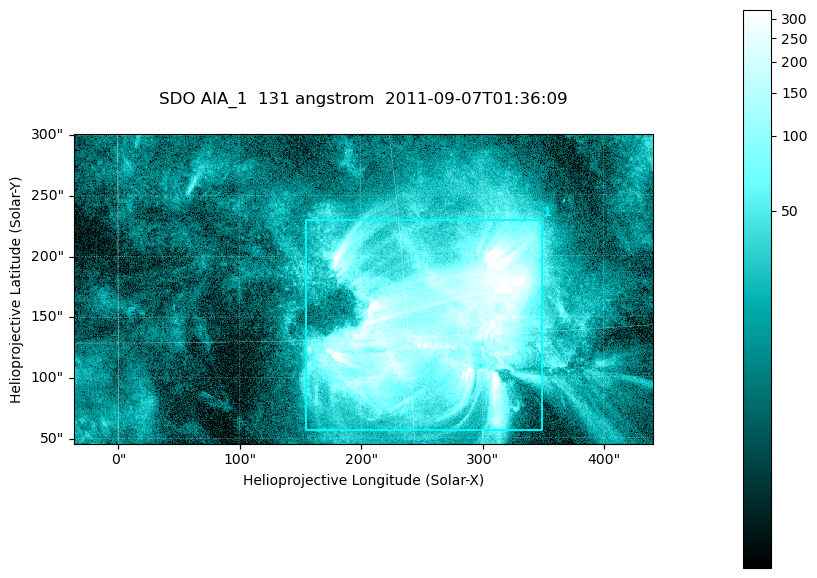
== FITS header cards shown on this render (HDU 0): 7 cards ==
TELESCOP= 'SDO     '           /
INSTRUME= 'AIA_1   '           /
WAVELNTH=                  131 /
WAVEUNIT= 'angstrom'           /
DATE-OBS= '2011-09-07T01:36:09.62' /
CTYPE1  = 'HPLN-TAN'           /
CTYPE2  = 'HPLT-TAN'           /

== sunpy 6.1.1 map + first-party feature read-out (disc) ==
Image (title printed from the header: SDO AIA_1  131 angstrom  2011-09-07T01:36:09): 794 x 424 px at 0.601 arcsec/px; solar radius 952 arcsec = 1585 px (partial field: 4.3% of the solar disc is inside the frame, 100% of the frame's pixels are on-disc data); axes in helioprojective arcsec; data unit not stated in the header (colour bar unlabelled)
Pointing: header CRPIX1/2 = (2043.22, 2045.61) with CRVAL1/2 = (0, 0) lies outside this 794 x 424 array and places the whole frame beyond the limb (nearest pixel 1.29 R_sun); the SolarSoft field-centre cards XCEN/YCEN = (202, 172.8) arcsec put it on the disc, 1744 arcsec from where CRPIX/CRVAL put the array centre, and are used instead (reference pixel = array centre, CRVAL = XCEN/YCEN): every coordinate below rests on XCEN/YCEN
Orientation: roll -0.139 deg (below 1 deg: not rotated)
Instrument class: DISC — disc imager (sunpy class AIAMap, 131 A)
Bright regions (active regions / flare kernels): reference = the on-disc median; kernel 7 px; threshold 5 sigma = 59.9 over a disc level ~14.9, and >= 1.15x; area >= 336 px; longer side >= 5 px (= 3 arcsec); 1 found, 1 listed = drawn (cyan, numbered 1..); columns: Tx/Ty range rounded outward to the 2 arcsec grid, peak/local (2 s.f.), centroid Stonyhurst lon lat
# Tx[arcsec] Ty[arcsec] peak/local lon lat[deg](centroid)
1 154..350 56..230 32 +17 +16